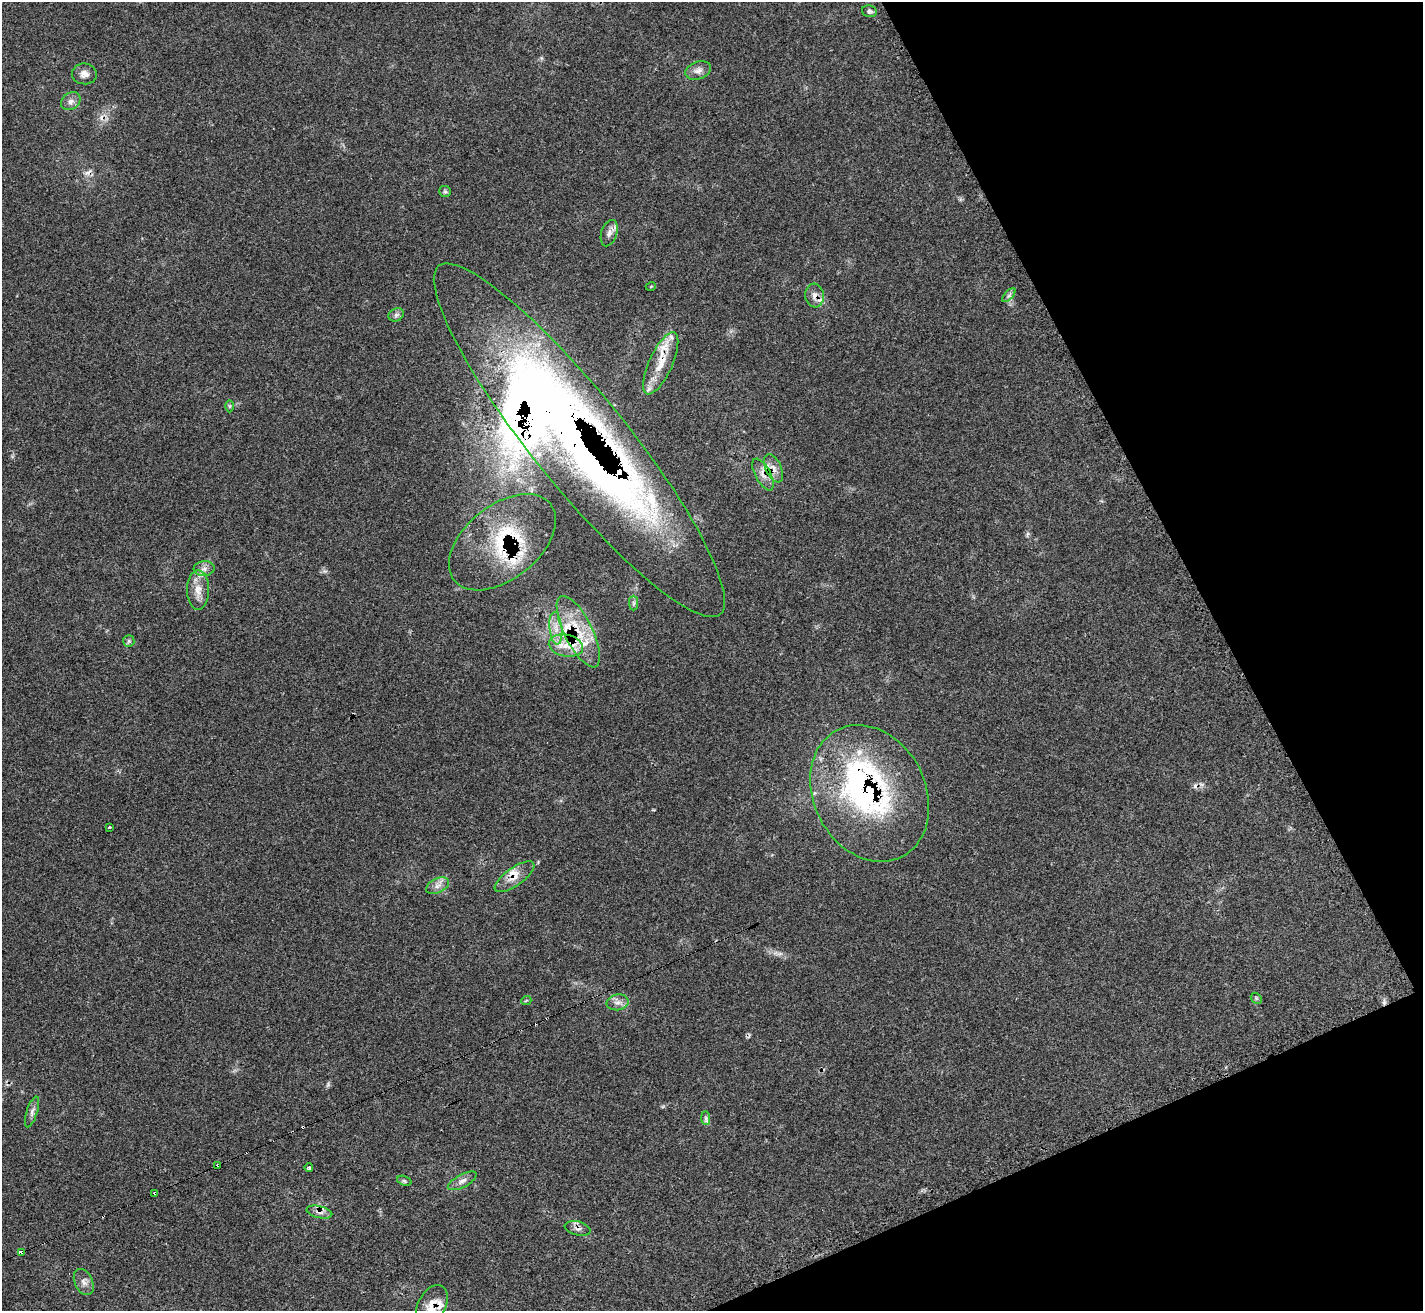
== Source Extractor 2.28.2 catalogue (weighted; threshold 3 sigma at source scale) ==
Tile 12 of 4 x 4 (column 4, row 3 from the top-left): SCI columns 4293-5713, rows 1602-2910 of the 5713 x 5703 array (HDU 1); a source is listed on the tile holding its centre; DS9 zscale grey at full resolution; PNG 1425 x 1313 px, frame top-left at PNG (2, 2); each listed source drawn as its Kron ellipse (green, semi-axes under 4 px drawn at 4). Shown black and unused: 21% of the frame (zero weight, under 3 of 4 exposures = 2% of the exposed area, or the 3 px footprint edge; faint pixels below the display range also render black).
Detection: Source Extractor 2.28.2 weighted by HDU 2 'WHT'; one run over the whole footprint, this tile lists its part. Background 0.0538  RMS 0.0053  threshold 0.0237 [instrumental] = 3 sigma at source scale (4.5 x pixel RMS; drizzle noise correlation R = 1.50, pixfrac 1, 0.05/0.05 arcsec/px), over >= 5 px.
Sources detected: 65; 1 too faint to see at this stretch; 2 inside a brighter object's white glare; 7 cosmic-ray / hot-pixel residue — neither listed nor drawn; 13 inside a brighter listed object's ellipse — not listed separately; the other 42 listed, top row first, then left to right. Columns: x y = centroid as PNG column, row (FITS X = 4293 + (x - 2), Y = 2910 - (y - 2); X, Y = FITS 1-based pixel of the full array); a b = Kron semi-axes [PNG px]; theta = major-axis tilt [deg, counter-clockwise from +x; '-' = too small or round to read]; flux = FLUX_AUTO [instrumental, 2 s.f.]
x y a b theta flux
869 11 7 5 -14 1.2
698 70 13 8 20 3.2
84 74 12 10 -7 3.6
71 101 10 8 36 2.7
445 191 6 5 - 1
609 233 13 7 72 2.9
651 286 5 3 - 0.45
1009 295 8 4 46 1.4
815 296 12 9 -83 3.6
396 315 8 6 27 1.5
661 363 33 11 65 13
229 406 6 4 90 0.68
579 440 224 47 -51 500
774 468 15 7 -65 4.2
763 474 17 7 -62 4.6
502 542 61 37 39 49
204 569 10 7 4 2.7
198 590 20 11 -90 6.6
634 603 7 4 -90 1.1
556 628 16 6 -84 5.1
578 632 39 14 -63 21
129 641 6 5 - 1.1
566 646 17 11 -11 9.5
870 793 71 56 -63 110
110 827 3 3 - 2.2
515 877 23 9 35 6
438 886 12 7 26 3.1
1256 998 6 4 -46 0.8
526 1001 5 3 - 0.49
618 1002 11 8 9 3
32 1112 16 5 72 2.3
706 1118 7 4 -89 1.1
218 1165 3 3 - 2
309 1168 4 3 - 1.4
404 1181 7 4 -20 0.96
462 1181 16 6 27 2.9
155 1193 4 3 - 7.2
319 1212 13 6 -13 2.6
578 1228 13 7 -14 2.4
21 1252 4 3 - 6.5
84 1282 14 9 -64 3.1
432 1305 22 14 62 7.3
Overlapping masked pixels (flux is a lower limit): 16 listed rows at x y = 815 296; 661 363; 579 440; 774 468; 763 474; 502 542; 578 632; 566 646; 870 793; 515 877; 218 1165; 155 1193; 319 1212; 578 1228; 21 1252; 432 1305
Isophote crosses this tile's border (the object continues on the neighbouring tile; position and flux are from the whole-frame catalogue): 1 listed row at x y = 432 1305